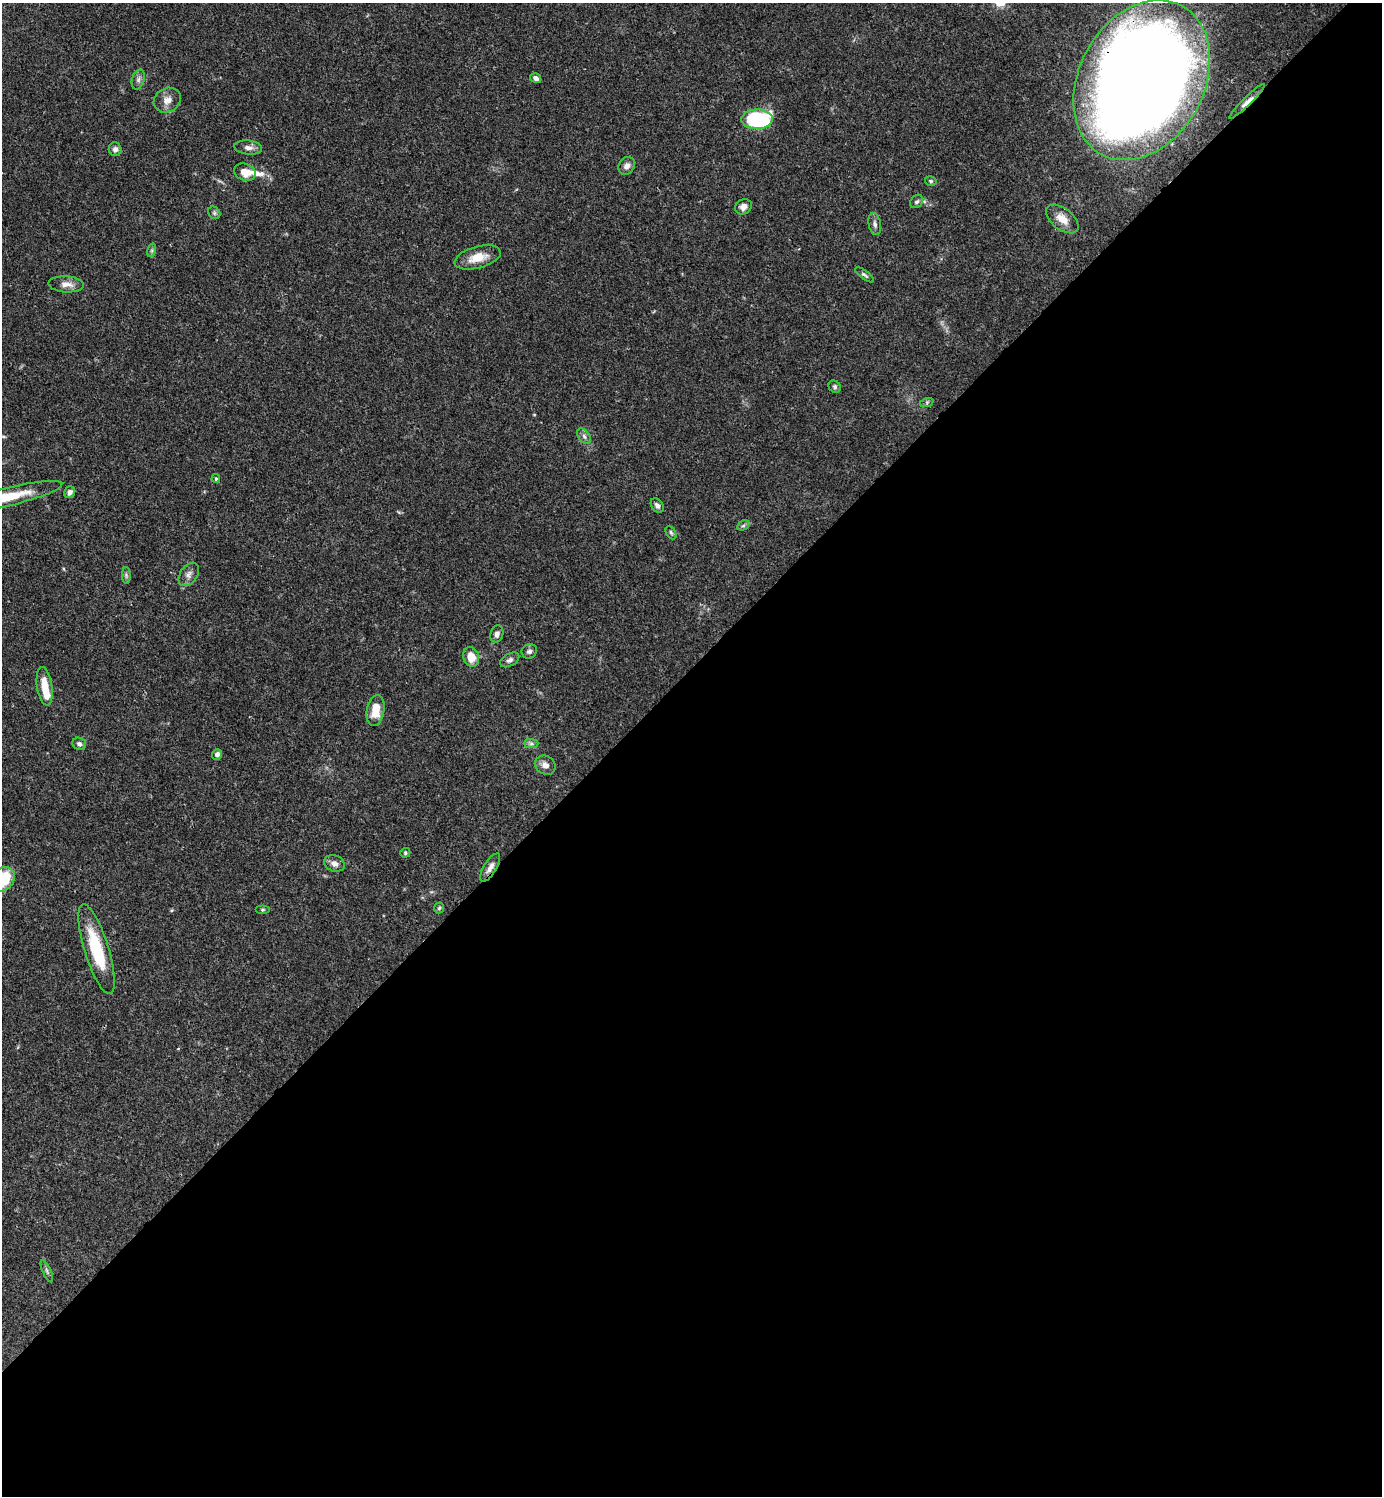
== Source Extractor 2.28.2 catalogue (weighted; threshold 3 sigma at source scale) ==
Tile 15 of 4 x 4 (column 3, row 4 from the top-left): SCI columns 3062-4441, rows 1-1494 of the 5980 x 5981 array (HDU 1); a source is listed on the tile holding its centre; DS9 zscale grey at full resolution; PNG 1384 x 1498 px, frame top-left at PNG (2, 3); each listed source drawn as its Kron ellipse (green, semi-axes under 4 px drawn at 4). Shown black and unused: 55% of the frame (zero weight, under 3 of 4 exposures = <1% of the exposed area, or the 3 px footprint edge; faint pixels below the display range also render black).
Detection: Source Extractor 2.28.2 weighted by HDU 2 'WHT'; one run over the whole footprint, this tile lists its part. Background 0.0381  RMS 0.0026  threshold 0.0118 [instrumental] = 3 sigma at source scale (4.5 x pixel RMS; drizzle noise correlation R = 1.50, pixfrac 1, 0.05/0.05 arcsec/px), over >= 5 px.
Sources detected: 51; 2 inside a brighter listed object's ellipse — not listed separately; the other 49 listed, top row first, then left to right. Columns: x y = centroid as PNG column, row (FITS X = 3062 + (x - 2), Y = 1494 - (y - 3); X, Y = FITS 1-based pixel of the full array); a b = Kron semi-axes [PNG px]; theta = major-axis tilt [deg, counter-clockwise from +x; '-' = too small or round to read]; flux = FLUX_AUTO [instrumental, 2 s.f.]
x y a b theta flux
536 78 6 4 -34 0.87
138 79 10 6 73 0.97
1142 80 84 62 61 570
167 100 14 12 30 2.3
1247 101 24 4 44 2
757 119 15 10 1 27
248 147 14 7 -6 1.4
115 149 7 6 - 0.83
627 166 9 7 56 1.4
245 172 11 8 -19 3.6
931 181 6 4 -16 0.43
917 202 7 5 43 0.7
743 207 9 7 33 1.7
214 213 7 5 -46 0.51
1062 219 19 10 -38 3
875 224 11 6 -80 0.97
152 250 7 4 72 0.49
478 257 24 10 15 4.6
864 275 11 4 -37 0.6
66 284 18 8 -3 2.1
835 387 6 5 - 0.56
927 402 7 4 18 0.41
584 436 9 5 -54 0.87
216 479 4 3 - 0.36
70 492 6 5 - 0.9
7 497 56 9 13 11
657 505 8 5 -54 0.87
743 525 6 4 29 0.45
671 532 7 4 -63 0.5
189 574 13 8 56 1.4
126 575 8 4 -89 0.54
497 634 8 6 73 1.1
529 651 8 7 - 0.83
471 657 10 7 -69 3.7
510 660 10 6 29 0.87
45 686 19 7 -81 4.5
375 710 15 9 81 4.6
79 744 7 6 - 0.84
531 744 7 4 -1 0.65
217 754 5 5 - 0.87
545 765 11 9 -32 1.7
405 853 5 4 - 0.46
334 863 11 8 -20 1.4
490 867 16 6 59 1.7
3 879 13 10 49 11
439 908 5 5 - 0.39
262 910 7 3 0 0.33
97 949 47 12 -73 14
47 1271 12 4 -66 0.63
Overlapping masked pixels (flux is a lower limit): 3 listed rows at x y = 1142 80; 1247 101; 490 867
Isophote crosses this tile's border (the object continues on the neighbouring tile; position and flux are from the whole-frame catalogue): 2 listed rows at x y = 7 497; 3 879